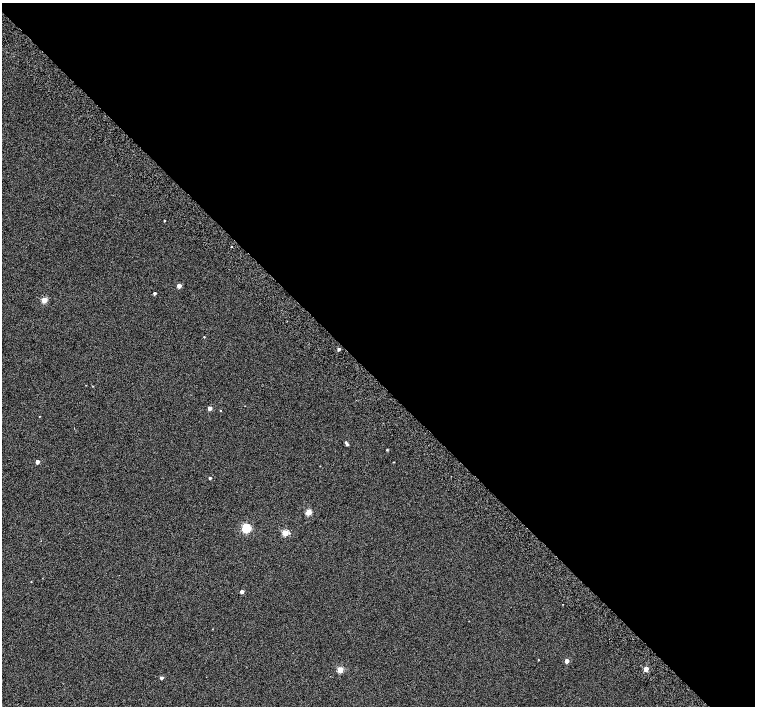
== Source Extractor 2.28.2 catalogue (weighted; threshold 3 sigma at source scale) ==
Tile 8 of 4 x 4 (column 4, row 2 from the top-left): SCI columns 4568-6073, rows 3080-4486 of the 6118 x 6093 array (HDU 1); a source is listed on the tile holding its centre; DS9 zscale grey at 2 x 2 block average (1 PNG px = mean of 2 x 2 image px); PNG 757 x 708 px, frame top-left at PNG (2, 3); no overlay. Shown black and unused: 54% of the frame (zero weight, under 2 of 3 exposures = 3% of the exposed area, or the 3 px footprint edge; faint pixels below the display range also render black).
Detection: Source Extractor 2.28.2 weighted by HDU 2 'WHT'; one run over the whole footprint, this tile lists its part. Background 0.0626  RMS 0.052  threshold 0.234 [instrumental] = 3 sigma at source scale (4.5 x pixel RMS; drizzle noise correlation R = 1.50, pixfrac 1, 0.0396/0.0396 arcsec/px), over >= 5 px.
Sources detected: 23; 1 inside a brighter listed object's ellipse — not listed separately; the other 22 listed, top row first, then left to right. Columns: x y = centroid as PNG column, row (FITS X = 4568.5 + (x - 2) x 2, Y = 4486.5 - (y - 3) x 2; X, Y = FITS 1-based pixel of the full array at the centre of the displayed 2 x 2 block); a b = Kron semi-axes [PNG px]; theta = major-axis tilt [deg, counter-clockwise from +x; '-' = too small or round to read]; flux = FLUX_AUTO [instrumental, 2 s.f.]
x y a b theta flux
164 221 2 2 - 9.7
179 286 3 3 - 75
154 293 2 2 - 25
44 300 3 3 - 250
204 337 2 2 - 7.7
339 349 3 3 - 24
93 386 2 2 - 4.9
210 408 3 3 - 72
220 410 2 2 - 5.5
347 444 3 2 - 16
387 450 2 2 - 11
37 462 3 3 - 58
394 462 3 2 - 5.2
210 478 3 2 - 17
308 512 3 3 - 280
246 528 3 3 - 850
285 533 3 3 - 280
242 592 3 2 - 45
567 661 3 3 - 110
646 669 3 3 - 150
340 670 3 3 - 260
161 678 3 3 - 27